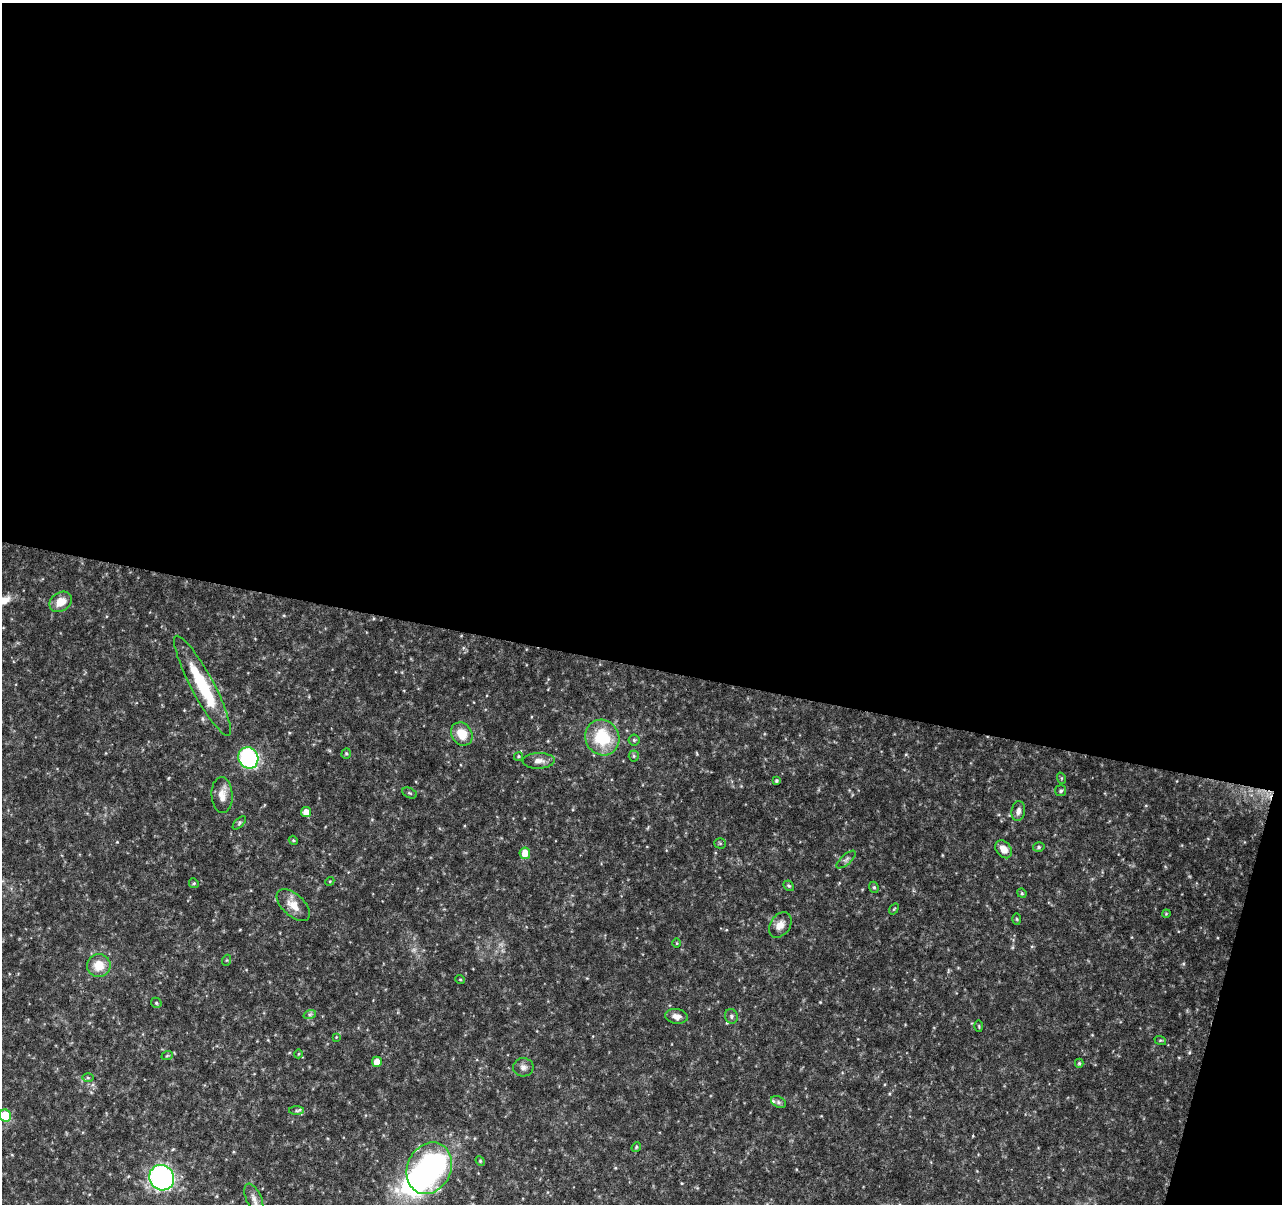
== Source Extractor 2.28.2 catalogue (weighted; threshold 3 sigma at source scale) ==
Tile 4 of 4 x 4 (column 4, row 1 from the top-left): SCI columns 3843-5122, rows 3832-5033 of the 5138 x 5324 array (HDU 1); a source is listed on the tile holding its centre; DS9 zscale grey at full resolution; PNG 1284 x 1206 px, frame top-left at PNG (2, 3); each listed source drawn as its Kron ellipse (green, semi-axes under 4 px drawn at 4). Shown black and unused: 57% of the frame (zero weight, under 4 of 8 exposures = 1% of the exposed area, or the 3 px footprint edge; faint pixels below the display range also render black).
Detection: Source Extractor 2.28.2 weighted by HDU 2 'WHT'; one run over the whole footprint, this tile lists its part. Background 0.0619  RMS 0.0032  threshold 0.0132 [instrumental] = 3 sigma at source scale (4.09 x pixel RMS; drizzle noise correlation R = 1.36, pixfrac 0.8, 0.0396/0.0396 arcsec/px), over >= 5 px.
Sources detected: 62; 2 inside a brighter object's white glare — neither listed nor drawn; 1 inside a brighter listed object's ellipse — not listed separately; the other 59 listed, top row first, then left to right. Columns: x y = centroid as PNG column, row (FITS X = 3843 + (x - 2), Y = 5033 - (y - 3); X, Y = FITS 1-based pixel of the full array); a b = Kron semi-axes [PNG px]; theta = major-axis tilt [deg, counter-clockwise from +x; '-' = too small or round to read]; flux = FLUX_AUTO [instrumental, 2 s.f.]
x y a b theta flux
61 602 12 9 34 4
203 686 56 11 -62 19
462 734 12 10 -57 5.1
602 738 18 16 -62 14
634 740 5 5 - 0.47
346 753 5 4 - 0.43
518 756 4 4 - 0.38
634 756 5 5 - 0.45
248 758 11 10 - 38
539 761 16 8 2 1.9
1061 778 6 3 -71 0.29
776 781 4 4 - 0.47
1061 791 5 5 - 0.56
410 793 7 4 -27 0.44
222 795 18 10 -86 3.1
1018 811 10 7 81 1.3
306 812 5 5 - 2.9
239 823 8 4 43 0.5
293 840 4 3 - 0.29
720 843 5 5 - 0.42
1039 847 6 4 16 0.55
1004 849 10 7 -53 3
525 853 6 5 - 4.1
846 860 12 5 42 0.94
330 881 4 3 - 0.28
194 883 5 4 - 0.39
789 886 6 4 -43 0.45
874 887 6 4 -68 0.5
1022 893 5 4 - 0.38
293 905 20 11 -43 4
894 909 6 3 53 0.31
1166 914 4 3 - 0.25
1017 919 5 3 - 0.31
780 925 14 10 56 2.7
677 943 4 3 - 0.24
227 960 5 3 - 0.3
99 966 12 11 - 5.2
460 979 5 3 - 0.26
156 1003 6 4 -47 0.42
310 1014 6 4 19 0.51
676 1016 11 7 -8 1.9
731 1016 7 6 - 0.68
979 1026 5 3 - 0.29
336 1037 3 3 - 0.22
1160 1040 6 4 -17 0.32
298 1054 4 3 - 0.23
167 1056 6 3 19 0.32
377 1062 5 5 - 3.2
1079 1063 4 4 - 0.4
523 1067 10 9 - 1.4
88 1078 6 4 -1 0.41
778 1102 8 5 -28 0.75
296 1111 7 4 0 0.52
5 1116 6 6 - 11
636 1147 5 4 - 0.37
480 1161 5 4 - 0.35
429 1168 27 21 64 53
162 1178 13 12 - 65
254 1198 16 7 -66 2
Isophote crosses this tile's border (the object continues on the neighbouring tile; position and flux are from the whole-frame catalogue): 2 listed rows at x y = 5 1116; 254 1198